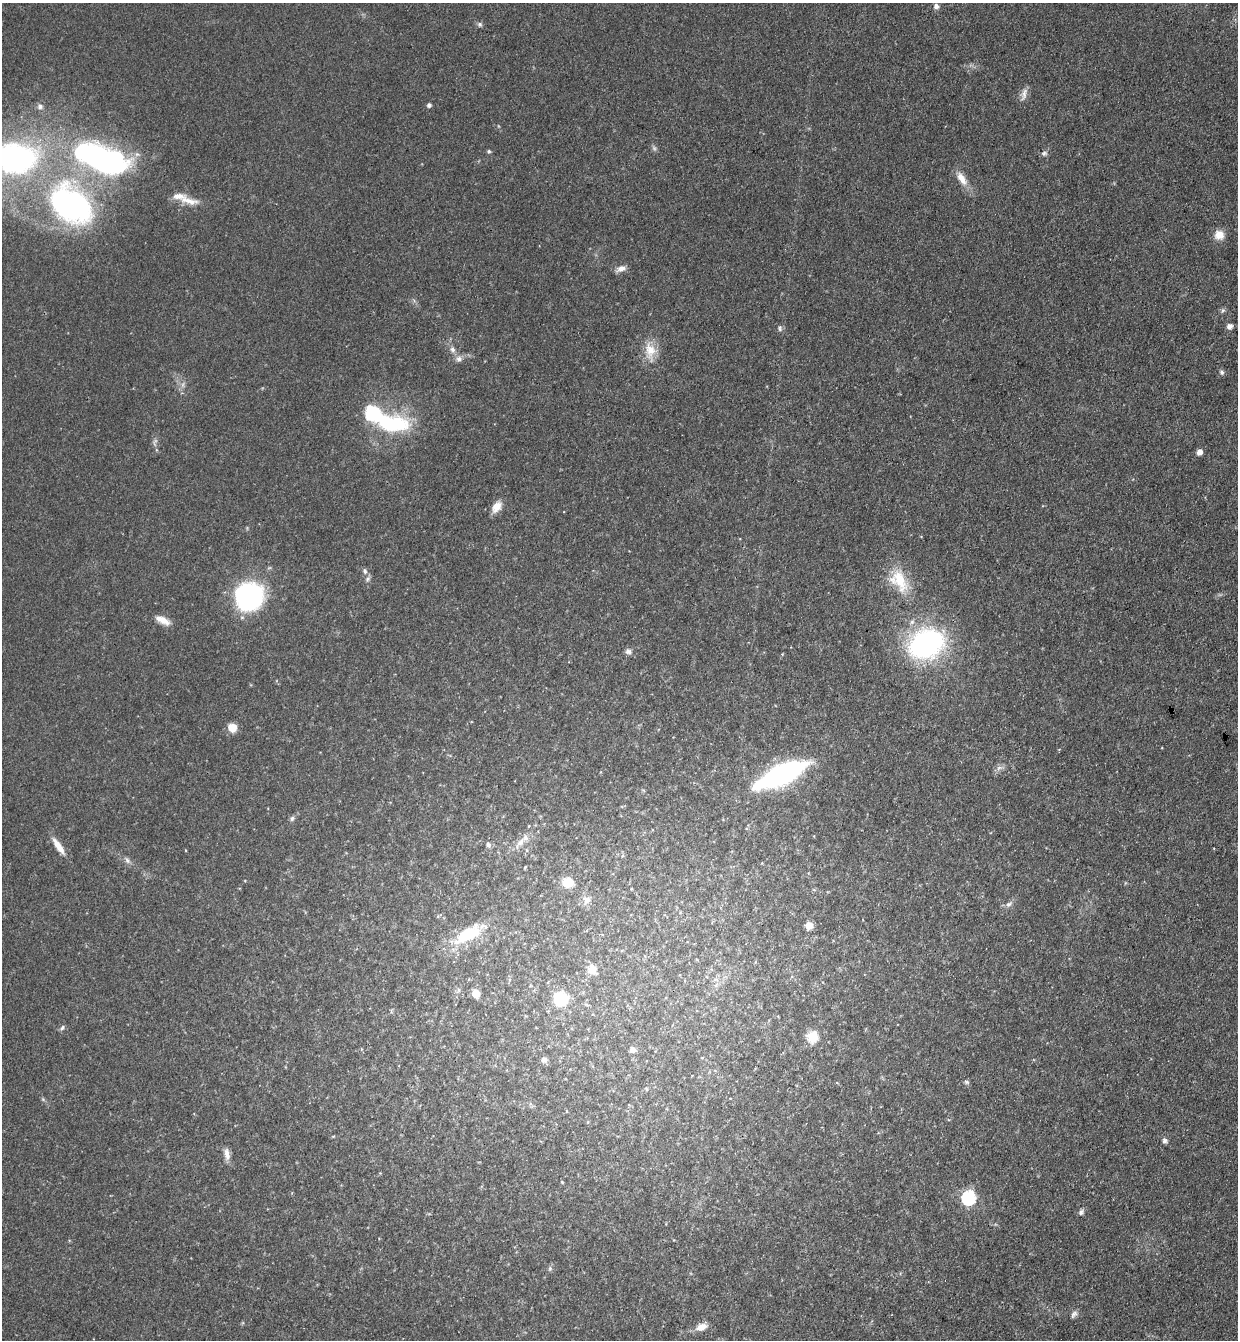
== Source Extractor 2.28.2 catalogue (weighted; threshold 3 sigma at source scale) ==
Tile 6 of 4 x 4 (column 2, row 2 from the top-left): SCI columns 1424-2659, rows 2699-4036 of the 5447 x 5397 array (HDU 1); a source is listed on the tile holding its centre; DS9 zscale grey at full resolution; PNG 1240 x 1342 px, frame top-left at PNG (2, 3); no overlay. Shown black and unused: <1% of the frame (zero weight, under 3 of 4 exposures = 5% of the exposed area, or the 3 px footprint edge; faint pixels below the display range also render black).
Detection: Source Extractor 2.28.2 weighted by HDU 2 'WHT'; one run over the whole footprint, this tile lists its part. Background 0.0996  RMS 0.0071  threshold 0.0317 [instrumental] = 3 sigma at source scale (4.5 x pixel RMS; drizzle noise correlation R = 1.50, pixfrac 1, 0.05/0.05 arcsec/px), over >= 5 px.
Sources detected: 71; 2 too faint to see at this stretch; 1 inside a brighter object's white glare — not listed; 2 inside a brighter listed object's ellipse — not listed separately; the other 66 listed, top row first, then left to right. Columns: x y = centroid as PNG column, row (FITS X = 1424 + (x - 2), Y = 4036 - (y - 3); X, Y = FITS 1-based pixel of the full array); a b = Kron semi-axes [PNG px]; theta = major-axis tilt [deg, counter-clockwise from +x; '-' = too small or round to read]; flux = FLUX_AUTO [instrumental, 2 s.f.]
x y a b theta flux
936 6 7 7 - 2.8
480 24 7 6 - 1.7
1024 94 19 8 73 4.8
429 105 4 4 - 2.3
40 106 8 8 - 2.7
489 151 5 4 - 1.1
1044 153 9 7 26 2.2
15 158 62 43 1 200
99 159 55 20 -25 260
962 179 21 9 -57 9.1
188 201 32 9 -12 10
71 205 45 32 -40 210
1219 235 11 11 - 8.5
621 269 12 7 22 4.5
1229 326 7 7 - 3.1
780 328 9 6 -82 1.9
452 349 9 7 -48 3
650 351 26 15 -84 14
459 359 9 8 - 3.6
1222 372 7 6 - 1.7
183 385 9 4 82 2.3
389 423 45 20 -8 66
1200 452 5 5 - 6.2
497 507 15 9 57 7.3
365 571 8 6 -77 2
367 579 8 5 54 1.9
899 581 34 20 -58 25
248 597 21 20 - 150
162 620 18 8 -26 7.6
926 643 23 17 25 210
628 651 9 8 - 2.7
782 654 4 3 - 0.62
232 728 8 8 - 11
999 768 10 6 19 2.6
782 774 52 16 25 150
292 818 7 5 72 1.7
520 842 16 8 48 6.2
488 845 7 6 - 1.8
58 846 23 7 -56 8.9
527 850 6 3 72 0.89
127 860 10 6 -60 2.5
525 867 4 2 - 0.58
568 882 8 7 - 20
587 900 12 12 - 4.8
1009 904 9 7 33 2.9
809 926 7 6 - 6.8
468 934 42 17 31 32
592 970 15 12 -48 7.3
715 980 8 4 19 1.5
459 990 6 4 90 1.3
476 994 6 6 - 12
561 999 8 8 - 53
62 1028 8 6 58 1.7
812 1036 6 6 - 55
632 1049 6 6 - 4.9
544 1060 7 7 - 3.2
966 1082 7 5 -21 1.3
646 1089 6 4 -59 0.84
1165 1140 7 6 - 2
227 1154 16 7 -82 5.1
562 1182 4 3 - 0.66
969 1198 7 6 - 130
1081 1212 7 5 64 2.2
550 1268 6 5 - 1.3
1074 1314 10 6 54 2.4
701 1327 14 8 21 7.6
Isophote crosses this tile's border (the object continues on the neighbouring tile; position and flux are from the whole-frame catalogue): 1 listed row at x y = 15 158